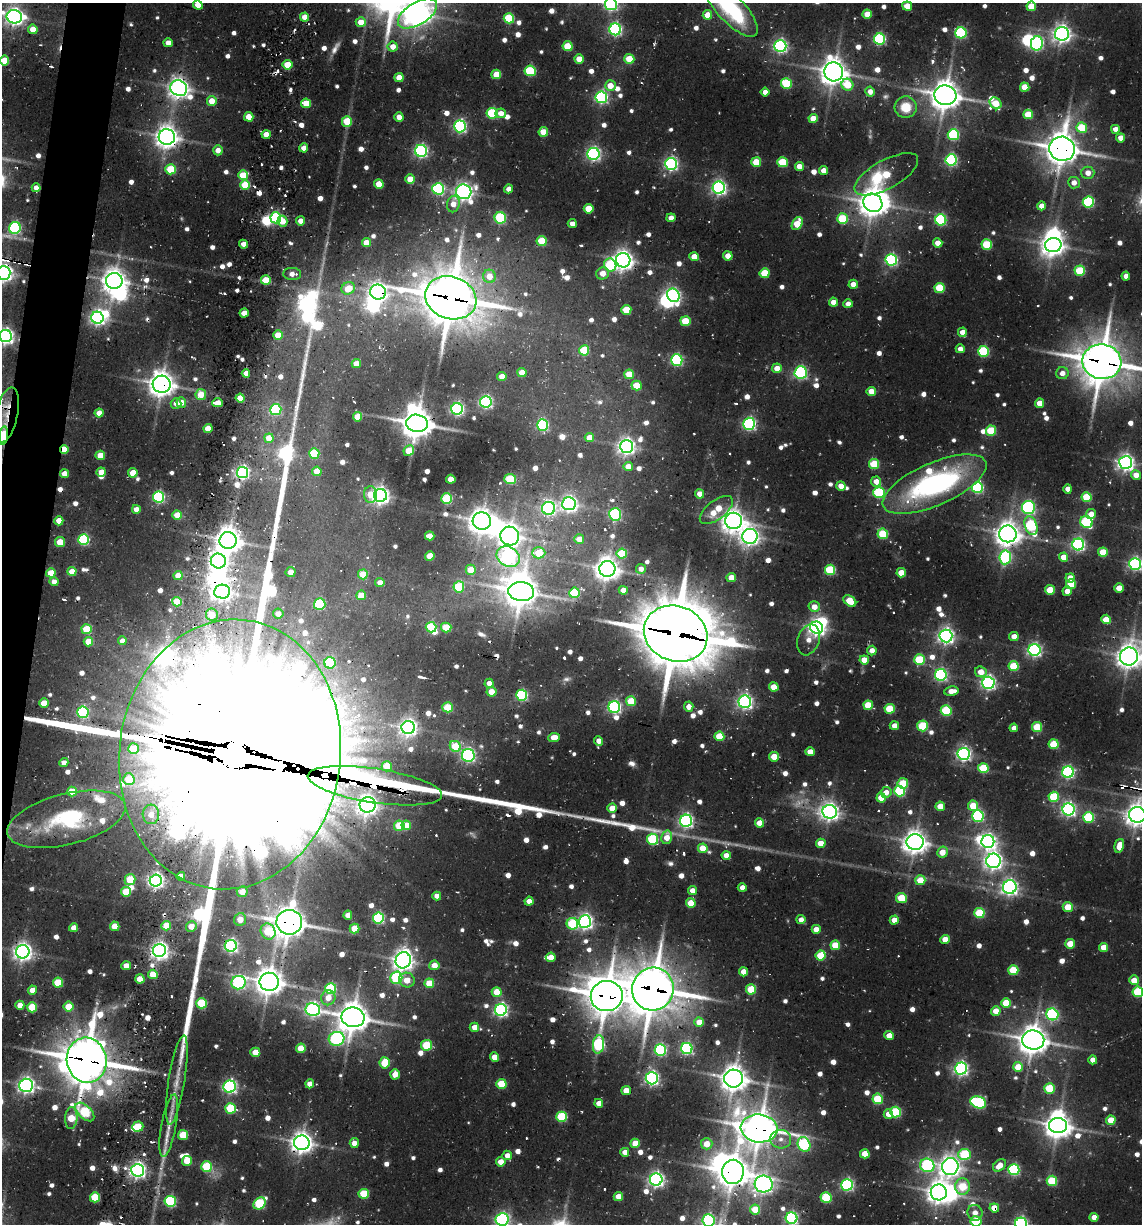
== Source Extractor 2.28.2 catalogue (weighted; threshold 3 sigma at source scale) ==
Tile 7 of 4 x 4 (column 3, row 2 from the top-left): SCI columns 2520-3659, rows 2523-3744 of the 5108 x 4966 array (HDU 1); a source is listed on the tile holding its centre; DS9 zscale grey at full resolution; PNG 1144 x 1226 px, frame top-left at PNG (2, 3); each listed source drawn as its Kron ellipse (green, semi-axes under 4 px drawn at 4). Shown black and unused: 3% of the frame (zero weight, under 2 of 3 exposures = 7% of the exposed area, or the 3 px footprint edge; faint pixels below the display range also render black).
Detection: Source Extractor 2.28.2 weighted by HDU 2 'WHT'; one run over the whole footprint, this tile lists its part. Background 0.104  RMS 0.0096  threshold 0.0432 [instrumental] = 3 sigma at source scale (4.5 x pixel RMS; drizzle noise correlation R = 1.50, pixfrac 1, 0.05/0.05 arcsec/px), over >= 5 px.
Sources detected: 947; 13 too faint to see at this stretch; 22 inside a brighter object's white glare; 20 cosmic-ray / hot-pixel residue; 1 long thin detection or spike segment (spike, bleed or trail) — neither listed nor drawn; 10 inside a brighter listed object's ellipse — not listed separately; of the other 881, all 500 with FLUX_AUTO >= 8.74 (the completeness limit of this list) listed and drawn (381 fainter detections not listed), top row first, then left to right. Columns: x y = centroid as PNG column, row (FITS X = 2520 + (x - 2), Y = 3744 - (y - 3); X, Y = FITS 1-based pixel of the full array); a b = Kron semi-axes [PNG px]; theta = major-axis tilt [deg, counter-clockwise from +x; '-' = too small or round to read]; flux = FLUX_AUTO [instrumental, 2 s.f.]
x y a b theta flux
611 4 6 6 - 250
198 5 5 4 - 14
907 6 5 4 - 19
1031 6 5 4 - 27
731 9 36 13 -46 100
417 13 22 11 32 970
867 14 4 4 - 18
707 15 5 4 - 16
14 17 8 6 -12 580
305 17 4 4 - 15
509 18 5 5 - 65
361 22 5 5 - 17
33 29 5 4 - 17
615 29 6 6 - 220
961 33 5 5 - 120
1062 34 7 7 - 590
880 39 5 5 - 140
168 43 4 4 - 10
1037 43 7 6 - 200
568 46 5 5 - 39
780 46 6 6 - 270
393 47 5 5 - 11
579 59 4 4 - 17
629 59 5 5 - 26
5 60 5 4 - 29
288 65 5 4 - 33
530 71 5 5 - 82
834 72 9 9 - 1200
496 74 5 4 - 23
399 77 4 4 - 17
786 83 5 5 - 67
847 85 6 5 - 40
610 86 5 5 - 15
1025 87 5 4 - 22
179 88 9 7 -33 750
765 92 4 4 - 9.2
870 92 5 4 - 8.8
945 95 11 10 - 1500
601 97 6 6 - 220
212 101 5 5 - 17
306 103 5 5 - 27
996 103 6 5 - 28
906 107 11 11 - 25
492 113 5 5 - 95
501 113 5 5 - 10
1028 114 5 5 - 28
249 117 5 4 - 18
399 117 4 4 - 13
813 119 4 4 - 18
347 121 5 5 - 42
460 126 6 6 - 220
1082 128 5 5 - 52
1115 129 4 4 - 12
543 132 5 4 - 25
266 134 4 4 - 15
953 135 5 5 - 110
167 137 8 8 - 1000
1121 138 4 4 - 13
304 148 4 4 - 9.4
1062 149 13 12 - 2000
218 150 5 5 - 11
421 151 6 6 - 240
593 154 6 6 - 280
951 160 5 5 - 180
756 162 5 5 - 31
782 162 5 5 - 49
671 164 6 6 - 260
799 166 4 4 - 11
171 169 5 5 - 48
824 170 4 4 - 10
1088 173 6 6 - 10
886 174 35 14 29 59
243 175 5 5 - 36
410 179 5 4 - 20
1074 183 6 6 - 9.3
379 184 4 4 - 22
245 185 5 5 - 46
36 188 4 4 - 9.7
719 188 6 6 - 340
438 189 6 6 - 160
509 189 4 4 - 10
464 192 7 7 - 550
1088 202 5 5 - 110
873 203 10 9 - 1200
453 204 8 6 78 12
1042 206 4 4 - 10
589 209 5 5 - 25
276 218 5 5 - 120
500 218 6 5 - 93
671 218 4 4 - 10
842 219 5 5 - 62
941 220 5 5 - 120
282 221 5 5 - 18
301 221 4 4 - 10
572 224 4 4 - 9.2
797 224 7 5 61 34
15 228 6 5 - 160
542 241 5 5 - 39
366 243 4 4 - 17
938 243 4 4 - 14
244 244 4 4 - 11
987 245 5 5 - 62
1053 245 8 7 - 840
728 256 4 4 - 14
694 257 4 4 - 15
623 260 7 7 - 740
891 260 6 6 - 180
610 265 6 6 - 80
1080 271 5 5 - 56
4 273 7 6 - 530
603 273 6 6 - 13
765 273 5 5 - 41
292 274 9 6 -4 10
489 276 6 6 - 16
1126 276 4 4 - 11
266 280 5 4 - 30
114 281 8 8 - 1000
853 284 4 4 - 11
348 288 7 6 - 28
940 288 5 5 - 53
378 292 8 7 - 540
673 295 7 6 - 260
451 298 26 21 -19 4000
833 302 4 4 - 11
848 304 5 4 - 9.2
626 310 5 5 - 33
244 313 4 4 - 14
97 318 6 6 - 360
685 321 5 5 - 38
962 332 4 4 - 11
278 335 5 5 - 21
6 336 6 6 - 410
960 349 4 4 - 9.2
584 350 5 5 - 51
983 351 5 5 - 96
677 360 6 5 - 140
1102 362 19 17 -10 3000
356 364 4 4 - 11
777 368 5 5 - 13
246 373 4 4 - 11
522 373 4 4 - 14
801 373 6 6 - 190
1062 373 6 6 - 9.5
629 374 5 5 - 27
502 376 4 4 - 11
162 384 9 8 - 1100
636 385 5 4 - 25
871 391 5 4 - 17
201 395 6 5 - 18
240 398 4 4 - 17
181 402 5 5 - 12
486 402 6 5 - 260
176 403 5 5 - 10
217 403 5 4 - 26
1039 403 4 4 - 14
457 409 6 5 - 250
276 410 5 5 - 110
99 413 4 4 - 13
6 415 28 11 77 91
357 417 4 4 - 24
417 423 11 8 -9 1900
749 424 6 6 - 230
543 425 5 5 - 130
208 429 4 4 - 21
991 431 5 5 - 50
4 436 9 4 83 110
269 438 4 4 - 17
589 438 5 4 - 13
626 446 6 6 - 480
64 449 4 4 - 22
409 451 5 5 - 26
314 453 5 5 - 57
100 455 4 4 - 19
1126 463 6 6 - 490
874 464 5 5 - 53
628 467 4 4 - 14
317 471 4 4 - 22
101 472 4 4 - 14
133 473 4 4 - 23
243 473 5 5 - 280
64 474 4 4 - 13
1136 475 5 4 - 13
451 479 4 4 - 17
510 479 6 5 - 65
876 481 5 5 - 12
935 484 56 21 24 240
841 486 5 4 - 13
977 488 5 5 - 150
1068 489 4 4 - 9.2
879 493 5 5 - 100
370 494 8 6 -88 17
699 494 5 4 - 9
380 495 6 6 - 520
159 497 5 5 - 160
1087 497 5 5 - 47
447 499 5 5 - 84
569 504 7 6 - 400
1028 507 6 6 - 160
549 508 6 6 - 270
136 509 4 4 - 11
716 510 19 9 37 36
615 514 6 6 - 120
1091 514 5 4 - 11
177 515 4 4 - 25
59 521 4 4 - 16
482 521 9 8 - 1100
733 521 8 8 - 920
1086 522 6 6 - 110
1031 526 10 6 -71 110
883 534 5 5 - 56
1008 534 9 8 - 1100
430 536 5 4 - 21
510 536 9 9 - 830
750 536 8 7 - 610
579 539 5 5 - 12
84 540 5 5 - 120
228 540 8 8 - 1100
60 542 5 5 - 24
1078 545 6 6 - 240
1103 552 5 4 - 28
539 553 7 5 0 35
622 553 5 5 - 50
430 556 4 4 - 26
508 557 12 10 -29 310
1005 557 7 6 - 130
1064 557 4 4 - 15
218 561 7 7 - 500
1135 564 6 6 - 260
607 569 8 8 - 960
641 569 5 5 - 8.8
471 570 5 5 - 26
830 570 5 5 - 71
72 572 4 4 - 22
291 572 5 5 - 9.9
51 573 4 4 - 25
901 573 5 4 - 21
363 574 5 5 - 25
178 575 4 4 - 17
731 577 5 4 - 14
1070 578 4 4 - 13
54 582 4 4 - 9
380 583 4 4 - 9
1071 584 5 5 - 32
459 587 5 5 - 65
1119 588 4 4 - 17
623 590 4 4 - 9.9
1050 590 5 4 - 31
521 591 13 9 -5 1700
1067 591 4 4 - 11
222 592 8 7 - 750
574 593 5 5 - 62
361 595 5 4 - 17
850 601 7 5 -36 35
177 602 5 5 - 41
320 604 6 5 - 72
814 607 6 5 - 13
212 614 6 6 - 19
278 614 5 5 - 9.3
1106 619 5 4 - 25
431 627 5 5 - 57
446 627 5 5 - 34
817 628 6 6 - 480
87 629 5 5 - 39
676 634 32 27 -22 6200
946 636 6 6 - 450
1014 636 5 4 - 10
809 640 16 10 70 12
122 641 4 4 - 8.9
88 642 5 4 - 21
1034 650 6 6 - 280
872 651 5 4 - 10
1129 657 9 9 - 1000
864 660 5 4 - 17
919 660 5 5 - 73
330 663 6 5 - 85
1013 666 5 5 - 47
981 672 6 5 - 15
941 675 6 6 - 210
489 683 5 4 - 9
988 683 6 6 - 310
774 687 5 4 - 18
952 691 7 4 9 12
492 692 5 5 - 14
522 695 5 5 - 110
631 701 5 5 - 43
745 702 6 6 - 340
44 703 5 4 - 20
868 705 5 4 - 31
448 707 5 5 - 41
614 707 6 6 - 220
689 707 5 4 - 9.7
890 709 5 5 - 44
946 710 5 5 - 81
83 712 5 5 - 140
894 726 5 4 - 9.3
922 726 5 5 - 58
1037 727 5 5 - 50
408 728 7 6 - 460
1014 728 4 4 - 8.8
719 736 5 5 - 34
554 737 6 4 7 14
599 741 5 4 - 9.6
1054 744 5 5 - 45
455 746 6 5 - 41
133 749 5 5 - 33
810 752 4 4 - 14
230 754 135 111 83 160000
964 754 6 6 - 320
468 755 6 6 - 250
774 757 5 4 - 22
64 763 4 4 - 9.3
387 766 5 5 - 29
983 768 5 5 - 54
1068 772 6 6 - 200
129 779 6 5 - 33
903 783 5 5 - 39
375 786 68 17 -9 3100
72 791 5 5 - 33
900 791 5 5 - 93
886 792 5 5 - 11
1054 797 5 5 - 71
881 798 5 4 - 23
368 805 8 7 - 700
940 806 5 4 - 17
973 806 5 5 - 35
612 808 4 4 - 19
1069 809 6 6 - 310
830 812 7 7 - 590
151 814 10 8 -86 14
1137 815 8 8 - 950
978 816 6 5 - 140
1088 817 5 5 - 84
66 819 60 25 14 100
686 821 6 6 - 300
759 823 4 4 - 16
406 825 5 4 - 16
399 826 5 5 - 44
667 837 7 5 76 15
652 839 5 5 - 89
988 841 6 6 - 410
915 842 8 8 - 1000
821 843 5 4 - 20
1119 846 7 4 76 18
703 848 5 4 - 22
942 852 5 5 - 15
726 855 4 4 - 12
993 861 7 7 - 570
181 876 4 4 - 14
130 880 5 5 - 40
920 880 5 5 - 20
156 881 6 6 - 390
1010 887 7 7 - 380
742 888 4 4 - 10
693 890 5 4 - 10
126 892 5 5 - 34
242 892 5 5 - 12
437 896 4 4 - 9.3
901 898 5 5 - 36
529 901 4 4 - 9.8
691 903 5 4 - 22
1068 907 5 5 - 23
979 913 5 5 - 57
348 915 4 4 - 11
378 918 5 5 - 130
240 919 6 6 - 16
801 920 4 4 - 8.8
894 920 4 4 - 14
585 921 6 6 - 370
289 922 13 12 - 1900
572 924 6 5 - 75
115 926 5 4 - 21
166 926 4 4 - 25
191 926 5 5 - 13
74 928 4 4 - 11
355 929 5 4 - 25
816 929 4 4 - 15
268 931 8 7 - 45
945 939 4 4 - 17
1070 944 5 5 - 24
835 945 5 5 - 30
231 946 6 6 - 260
1104 947 4 4 - 17
159 951 6 6 - 560
23 952 7 6 - 600
821 956 5 5 - 50
551 957 5 4 - 15
403 960 8 7 - 770
434 965 5 5 - 13
126 966 5 4 - 15
1013 970 5 5 - 50
743 972 4 4 - 13
153 974 5 4 - 27
396 978 6 6 - 92
140 979 4 4 - 16
407 980 8 7 - 13
1134 980 5 5 - 16
269 982 9 9 - 1400
58 983 5 5 - 42
239 983 7 6 - 210
429 983 5 5 - 32
331 989 5 5 - 93
653 989 21 20 - 3500
751 989 5 5 - 46
32 990 4 4 - 14
497 992 5 5 - 23
1138 992 5 5 - 74
607 996 16 15 - 2800
328 998 7 7 - 11
202 1003 5 5 - 66
1006 1003 5 5 - 32
20 1005 4 4 - 12
32 1007 5 5 - 45
69 1007 5 5 - 30
313 1009 7 6 - 290
501 1010 6 6 - 270
996 1011 5 4 - 16
1052 1014 6 6 - 160
353 1017 11 10 - 1800
699 1022 4 4 - 20
474 1027 4 4 - 11
889 1036 4 4 - 12
337 1039 8 7 - 210
1033 1040 11 9 -8 1500
598 1044 9 5 83 130
426 1045 5 5 - 48
301 1048 5 4 - 27
687 1048 5 5 - 160
660 1050 6 6 - 150
255 1052 5 4 - 16
494 1057 4 4 - 14
87 1060 22 20 -81 3500
1093 1060 4 4 - 9.9
385 1063 6 5 - 37
1018 1067 5 5 - 23
961 1068 6 6 - 310
395 1074 5 4 - 10
652 1078 6 6 - 290
734 1079 9 9 - 1300
177 1080 45 8 81 21
310 1084 4 4 - 10
501 1084 5 5 - 42
26 1085 7 6 - 450
230 1087 6 6 - 240
1049 1088 5 5 - 49
626 1090 4 4 - 16
878 1099 5 5 - 58
978 1102 8 6 -20 130
599 1103 4 4 - 8.7
231 1108 5 5 - 69
85 1112 11 6 -43 93
896 1112 5 5 - 79
888 1114 4 4 - 12
562 1117 5 5 - 79
71 1118 11 6 87 33
1111 1120 5 4 - 24
169 1126 32 7 80 15
1058 1126 9 7 -5 1200
138 1127 5 5 - 31
759 1128 18 14 -6 2300
183 1135 5 5 - 35
781 1139 10 9 - 9.1
302 1143 8 7 - 880
354 1143 5 4 - 9.2
635 1143 4 4 - 21
707 1144 6 5 - 17
804 1144 8 6 -67 130
625 1152 4 4 - 9.2
865 1154 5 4 - 19
965 1154 6 5 - 80
507 1155 5 5 - 9.3
187 1161 5 5 - 29
501 1162 5 4 - 14
927 1165 7 6 - 160
999 1165 7 5 40 14
207 1167 5 5 - 70
950 1167 8 8 - 810
138 1170 6 6 - 440
1014 1170 5 5 - 130
733 1172 12 11 - 1800
656 1179 6 6 - 370
1052 1181 5 5 - 56
764 1184 9 8 - 520
847 1185 6 6 - 200
963 1186 8 7 - 54
939 1192 8 8 - 940
364 1194 5 5 - 48
618 1196 4 4 - 16
95 1197 5 5 - 46
826 1198 5 5 - 73
170 1201 5 5 - 110
260 1203 7 5 44 93
994 1208 5 4 - 19
755 1209 5 5 - 24
975 1213 8 7 - 8.9
1094 1217 4 4 - 9.4
791 1218 6 6 - 190
502 1219 6 6 - 250
709 1220 6 6 - 140
976 1221 5 5 - 65
1021 1223 6 6 - 240
Overlapping masked pixels (flux is a lower limit): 31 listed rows (the first 20) at x y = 1062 149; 243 175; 36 188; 4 273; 378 292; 451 298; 1102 362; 162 384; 6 415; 417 423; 4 436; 64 449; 243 473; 222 592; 676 634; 1129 657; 230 754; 375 786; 368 805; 1137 815
Isophote crosses this tile's border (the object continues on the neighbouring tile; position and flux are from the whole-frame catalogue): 19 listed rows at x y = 611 4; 198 5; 731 9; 417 13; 14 17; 5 60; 4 273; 6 336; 1102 362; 4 436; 1135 564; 1129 657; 1137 815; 1138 992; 791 1218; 502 1219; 709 1220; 976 1221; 1021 1223